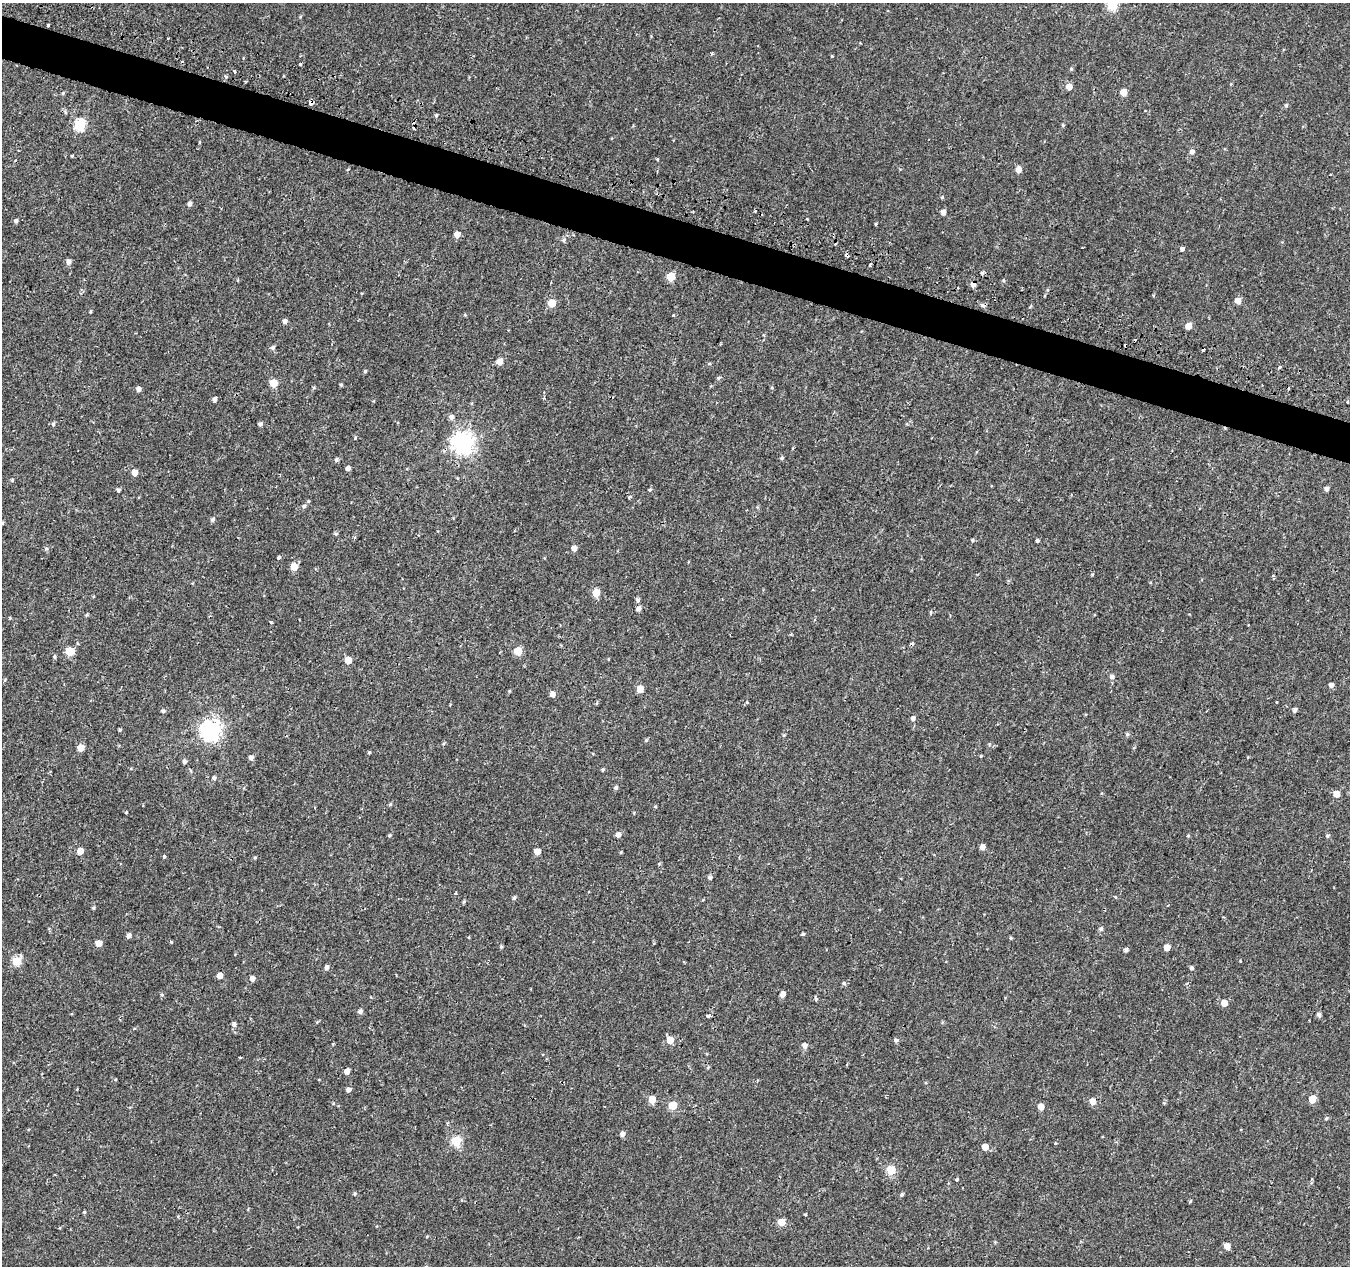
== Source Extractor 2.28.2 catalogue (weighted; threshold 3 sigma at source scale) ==
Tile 11 of 4 x 4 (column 3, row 3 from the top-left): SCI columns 2705-4052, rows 1545-2808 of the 5417 x 5589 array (HDU 1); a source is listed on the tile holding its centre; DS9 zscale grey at full resolution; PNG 1352 x 1268 px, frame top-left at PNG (2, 3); no overlay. Shown black and unused: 3% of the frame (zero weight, under 2 of 3 exposures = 2% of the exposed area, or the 3 px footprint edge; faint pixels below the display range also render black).
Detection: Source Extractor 2.28.2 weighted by HDU 2 'WHT'; one run over the whole footprint, this tile lists its part. Background 9.53e-04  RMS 0.0026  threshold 0.0118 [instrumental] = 3 sigma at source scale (4.5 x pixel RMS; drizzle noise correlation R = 1.50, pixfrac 1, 0.0396/0.0396 arcsec/px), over >= 5 px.
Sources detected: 181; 10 cosmic-ray / hot-pixel residue — not listed; the other 171 listed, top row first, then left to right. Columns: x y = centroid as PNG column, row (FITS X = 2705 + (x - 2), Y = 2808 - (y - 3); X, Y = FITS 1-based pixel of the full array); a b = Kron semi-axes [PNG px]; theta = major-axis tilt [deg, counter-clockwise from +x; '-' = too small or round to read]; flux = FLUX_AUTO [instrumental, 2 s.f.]
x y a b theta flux
1112 5 5 5 - 17
48 25 3 3 - 0.66
168 38 3 2 - 0.2
300 64 3 3 - 0.61
1071 69 4 4 - 0.29
234 71 3 3 - 3
246 81 3 2 - 0.34
1069 86 5 5 - 2.2
1123 92 5 5 - 3.9
63 93 5 4 - 0.33
310 102 4 3 - 5.4
1286 105 5 5 - 0.32
436 115 4 4 - 0.33
80 125 6 5 - 23
1063 125 5 4 - 0.28
1192 152 5 5 - 1
72 156 3 3 - 0.22
657 159 5 3 - 0.23
1018 169 5 4 - 2.2
942 197 4 4 - 0.28
190 204 5 4 - 0.86
943 212 4 4 - 1.4
16 221 5 4 - 0.55
876 224 5 3 - 0.24
457 235 5 4 - 2
563 240 7 5 29 0.5
1182 249 3 3 - 4.8
847 255 4 3 - 0.68
68 262 6 4 -88 1.1
870 265 3 3 - 0.35
982 273 5 4 - 0.45
670 277 5 5 - 8.1
1004 280 5 3 - 0.27
973 284 5 5 - 1.2
1238 300 5 5 - 2.1
552 303 5 5 - 5
90 312 3 3 - 0.26
673 316 3 3 - 1.3
285 321 5 5 - 0.79
1188 326 5 4 - 2.6
273 348 6 5 - 0.58
499 362 5 5 - 1.9
709 364 5 3 - 0.27
1279 367 3 3 - 3.1
365 371 4 4 - 0.32
719 378 6 4 25 0.4
273 383 5 5 - 6.7
341 385 5 3 - 0.26
314 388 5 3 - 0.24
138 389 5 4 - 1
214 399 5 4 - 0.79
1348 402 3 3 - 0.37
451 417 6 6 - 0.96
53 424 5 5 - 0.42
260 424 5 4 - 0.56
355 438 4 3 - 0.22
463 443 7 7 - 160
782 458 5 4 - 0.36
336 460 5 5 - 0.46
348 468 4 4 - 0.93
135 472 5 4 - 2.6
12 480 4 4 - 0.25
1326 489 5 4 - 0.75
118 490 5 4 - 0.45
650 490 5 3 - 0.29
629 497 4 3 - 0.56
304 506 5 5 - 0.55
213 520 6 5 - 0.53
2 523 5 3 - 0.25
336 534 6 4 -16 0.34
972 540 4 4 - 0.29
1037 541 3 3 - 0.52
574 548 5 5 - 1.5
46 549 5 3 - 0.33
279 557 4 3 - 0.71
294 567 6 5 - 3.4
596 593 5 5 - 5.7
637 600 5 5 - 0.56
638 609 5 5 - 1
930 612 5 3 - 0.3
10 618 4 3 - 0.25
271 622 4 3 - 0.37
70 651 5 5 - 9.5
518 651 5 5 - 6.8
54 656 6 4 -73 0.34
348 660 5 5 - 4.1
1112 677 6 5 - 0.72
1331 685 5 4 - 1
640 689 5 5 - 3.5
552 694 5 5 - 1.2
1276 703 3 2 - 0.29
1294 710 5 4 - 0.72
163 711 5 4 - 0.44
913 718 6 5 - 0.72
120 730 4 3 - 0.32
211 731 7 7 - 120
1127 734 6 5 - 0.39
784 735 5 4 - 0.26
646 740 5 4 - 0.33
81 748 5 5 - 4.2
369 752 4 4 - 0.27
981 756 4 3 - 0.23
251 758 5 5 - 0.9
184 761 4 4 - 0.66
190 770 6 3 -55 0.28
603 770 5 4 - 0.33
214 778 5 5 - 0.49
616 788 5 5 - 0.55
1336 794 5 5 - 2.3
655 806 5 3 - 0.22
126 812 3 3 - 0.25
618 834 5 5 - 1.1
389 835 5 4 - 0.31
1327 836 5 5 - 0.36
982 847 5 5 - 1.5
80 851 5 5 - 2.4
537 852 5 4 - 2.5
621 852 5 3 - 0.22
164 857 4 3 - 0.45
255 857 5 3 - 0.26
710 877 5 4 - 0.56
514 898 5 4 - 0.42
464 902 5 4 - 0.33
93 908 4 4 - 0.32
1101 929 6 6 - 0.53
803 934 4 3 - 0.32
129 935 5 4 - 0.96
1011 938 4 4 - 0.29
99 943 5 5 - 2.9
171 943 3 3 - 0.5
501 947 5 4 - 0.31
1167 947 5 4 - 2.4
1126 950 4 4 - 0.65
17 961 6 5 - 8.1
327 967 5 4 - 0.85
1191 968 5 4 - 0.52
396 975 3 2 - 0.19
220 976 5 4 - 2.1
252 978 5 4 - 1.3
843 983 5 5 - 0.35
782 994 5 4 - 1.8
162 995 5 3 - 0.26
816 999 5 5 - 0.38
1224 1003 5 5 - 2.1
360 1011 5 5 - 0.82
1319 1014 5 4 - 0.73
709 1015 4 3 - 2
234 1024 5 5 - 0.71
670 1040 5 5 - 3.9
896 1040 6 5 - 0.47
805 1045 6 5 - 1.1
347 1071 4 4 - 1.5
348 1090 4 4 - 1
652 1099 5 5 - 4.2
1312 1099 5 5 - 5.1
1093 1101 5 5 - 3
672 1105 5 5 - 7.5
1041 1107 5 4 - 2.5
1326 1119 5 3 - 0.3
622 1134 5 5 - 1
456 1141 5 5 - 14
1055 1143 3 2 - 0.48
985 1147 5 5 - 2.6
891 1170 5 5 - 9.7
957 1179 4 3 - 0.28
354 1194 5 3 - 0.27
902 1194 5 4 - 0.4
84 1212 4 4 - 0.27
781 1222 5 5 - 3.9
60 1228 4 3 - 0.17
1227 1246 5 5 - 2.1
Overlapping masked pixels (flux is a lower limit): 4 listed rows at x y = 48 25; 310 102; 847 255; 973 284
Isophote crosses this tile's border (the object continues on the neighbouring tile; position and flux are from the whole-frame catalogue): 1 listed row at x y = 1112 5